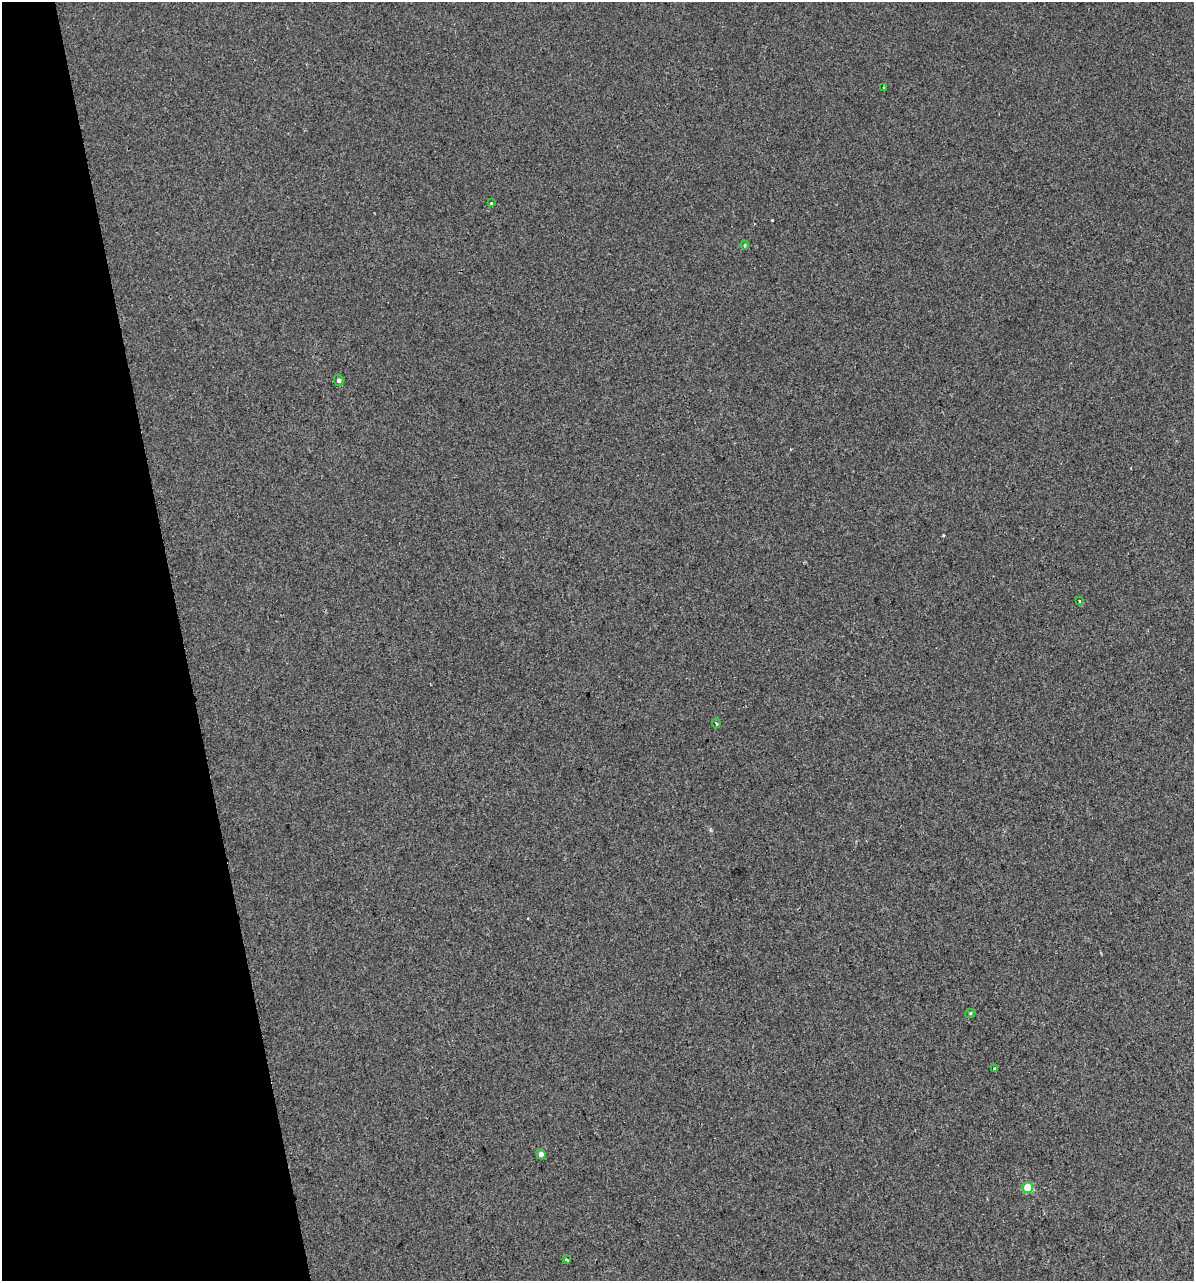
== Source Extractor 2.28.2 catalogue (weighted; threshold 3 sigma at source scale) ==
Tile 5 of 4 x 4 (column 1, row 2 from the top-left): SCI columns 56-1247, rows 2599-3877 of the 4925 x 5196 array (HDU 1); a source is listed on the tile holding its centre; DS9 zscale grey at full resolution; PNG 1196 x 1283 px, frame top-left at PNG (2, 2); each listed source drawn as its Kron ellipse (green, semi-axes under 4 px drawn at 4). Shown black and unused: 15% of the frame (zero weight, under 2 of 3 exposures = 2% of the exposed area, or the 3 px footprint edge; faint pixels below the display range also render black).
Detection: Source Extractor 2.28.2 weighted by HDU 2 'WHT'; one run over the whole footprint, this tile lists its part. Background 0.00299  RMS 0.0037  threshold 0.0168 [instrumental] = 3 sigma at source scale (4.5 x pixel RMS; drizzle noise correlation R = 1.50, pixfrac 1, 0.0396/0.0396 arcsec/px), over >= 5 px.
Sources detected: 12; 1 cosmic-ray / hot-pixel residue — neither listed nor drawn; the other 11 listed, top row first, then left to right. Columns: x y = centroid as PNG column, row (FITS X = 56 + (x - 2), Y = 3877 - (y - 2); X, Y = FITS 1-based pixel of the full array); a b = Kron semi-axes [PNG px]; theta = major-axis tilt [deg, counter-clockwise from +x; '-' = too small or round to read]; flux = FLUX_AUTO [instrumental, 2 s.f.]
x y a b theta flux
884 88 3 2 - 0.45
492 202 3 3 - 1.7
745 245 4 4 - 0.45
339 380 5 5 - 0.91
1080 601 4 3 - 0.4
716 723 5 4 - 0.49
970 1014 5 3 - 0.37
995 1069 3 3 - 2.2
541 1154 5 4 - 2.3
1028 1188 5 5 - 12
567 1260 4 3 - 0.64